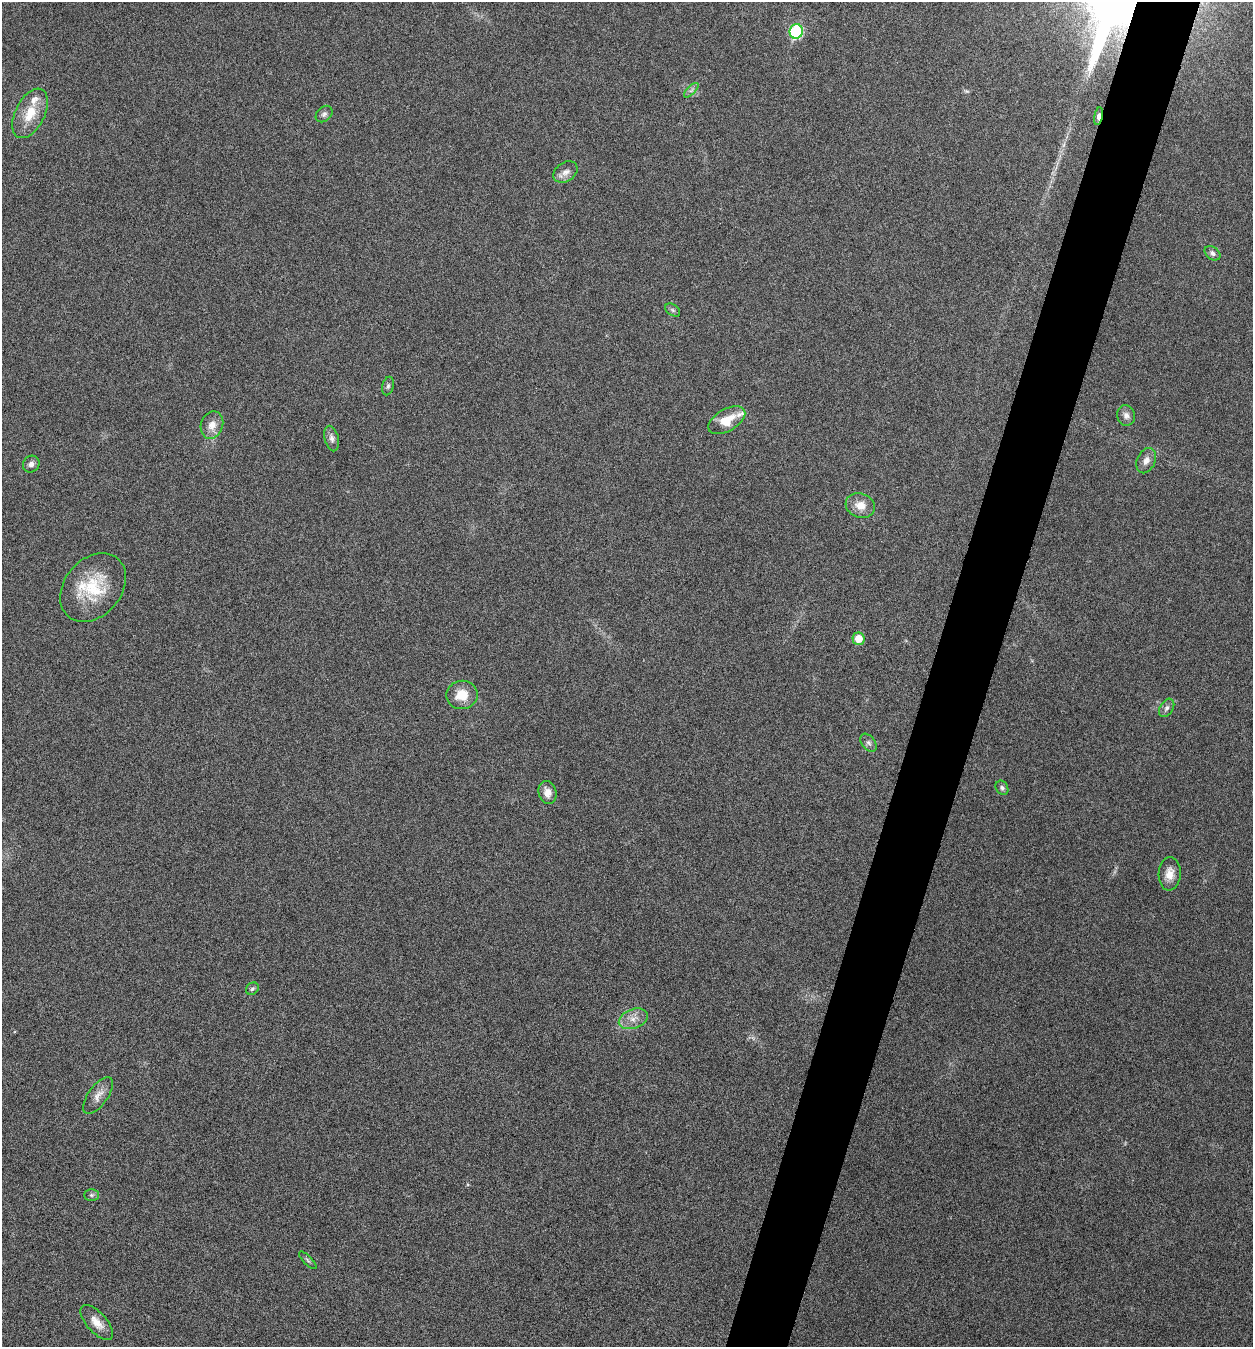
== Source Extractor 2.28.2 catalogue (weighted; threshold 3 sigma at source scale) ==
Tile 10 of 4 x 4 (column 2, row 3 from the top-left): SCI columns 1518-2768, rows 1348-2692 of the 5409 x 5398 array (HDU 1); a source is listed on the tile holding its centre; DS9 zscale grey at full resolution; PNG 1255 x 1349 px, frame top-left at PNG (2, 2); each listed source drawn as its Kron ellipse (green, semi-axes under 4 px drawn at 4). Shown black and unused: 5% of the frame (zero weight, under 5 of 9 exposures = <1% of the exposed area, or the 3 px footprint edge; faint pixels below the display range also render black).
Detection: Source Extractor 2.28.2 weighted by HDU 2 'WHT'; one run over the whole footprint, this tile lists its part. Background 0.136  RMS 0.0052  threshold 0.0214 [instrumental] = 3 sigma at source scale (4.09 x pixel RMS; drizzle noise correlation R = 1.36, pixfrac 0.8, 0.05/0.05 arcsec/px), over >= 5 px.
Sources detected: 32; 2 inside a brighter listed object's ellipse — not listed separately; the other 30 listed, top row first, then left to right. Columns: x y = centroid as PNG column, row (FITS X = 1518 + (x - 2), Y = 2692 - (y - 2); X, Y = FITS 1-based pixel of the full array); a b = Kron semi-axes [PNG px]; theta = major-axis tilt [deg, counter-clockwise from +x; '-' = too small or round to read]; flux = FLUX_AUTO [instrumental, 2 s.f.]
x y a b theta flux
796 31 7 6 - 45
691 90 9 3 45 1
30 113 27 14 63 12
324 114 9 7 44 1.6
1099 116 9 4 79 4.1
565 172 13 9 34 3.1
1212 253 9 6 -38 1.6
673 310 8 5 -37 1.1
388 386 9 5 75 1.2
1126 415 10 9 - 2.5
727 420 20 11 30 9.7
212 425 14 11 70 5
332 438 13 7 -76 2.2
1146 461 13 9 66 3.3
31 464 8 8 - 2.1
860 505 15 12 -17 5.8
93 588 38 28 49 25
858 639 6 6 - 7.5
462 695 15 14 - 9
1167 708 10 6 58 1.8
869 743 10 6 -54 1.6
1002 788 7 6 - 1.1
548 792 11 9 -78 3.9
1170 874 17 11 86 5.3
252 989 7 5 42 1
633 1019 15 9 21 4.5
98 1095 21 9 54 4.4
91 1195 7 5 0 1
308 1260 12 3 -45 0.85
97 1322 22 10 -48 5.5
Overlapping masked pixels (flux is a lower limit): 1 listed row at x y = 1099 116